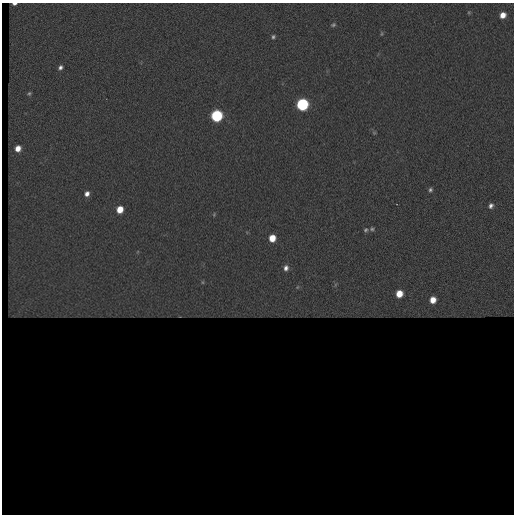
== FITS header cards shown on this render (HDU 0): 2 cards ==
NAXIS1  =                  512 / length of data axis 1
NAXIS2  =                  512 / length of data axis 2

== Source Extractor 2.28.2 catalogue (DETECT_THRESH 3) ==
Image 512 x 512 px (HDU 0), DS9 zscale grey, 1 PNG px = 1 image px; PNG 516 x 516 px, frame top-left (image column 1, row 512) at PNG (2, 3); no overlay
Background 437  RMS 87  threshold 261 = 3 sigma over >= 5 px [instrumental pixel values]
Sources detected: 26; all 26 listed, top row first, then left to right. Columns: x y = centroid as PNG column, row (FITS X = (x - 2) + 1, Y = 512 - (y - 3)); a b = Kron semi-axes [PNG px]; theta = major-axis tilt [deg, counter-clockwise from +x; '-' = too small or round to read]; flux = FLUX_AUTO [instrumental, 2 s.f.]
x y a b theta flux
14 4 4 2 - 1.5e+04
469 12 5 4 - 7.3e+03
503 15 6 5 - 5.9e+04
333 25 6 5 - 1.1e+04
382 34 6 5 - 8.5e+03
273 37 4 4 - 1.2e+04
60 67 5 4 - 1.9e+04
29 93 4 3 - 7.6e+03
302 104 7 6 - 1.0e+06
217 116 7 6 - 8.8e+05
374 133 5 5 - 7.4e+03
18 148 5 5 - 5.5e+04
430 190 6 4 71 1.5e+04
87 194 6 6 - 3.3e+04
491 206 7 6 - 2.4e+04
120 209 6 5 - 1.1e+05
214 214 6 4 71 8.1e+03
372 229 5 5 - 1.1e+04
366 230 5 5 - 1.1e+04
272 238 6 5 - 1.0e+05
286 268 5 4 - 2.2e+04
203 282 5 3 - 5.4e+03
297 287 5 5 - 6.1e+03
399 294 6 6 - 1.0e+05
433 300 8 7 - 8.1e+04
180 316 5 2 - 5.9e+03
At the frame edge (FLAGS 8, measured only in part): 1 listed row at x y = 14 4